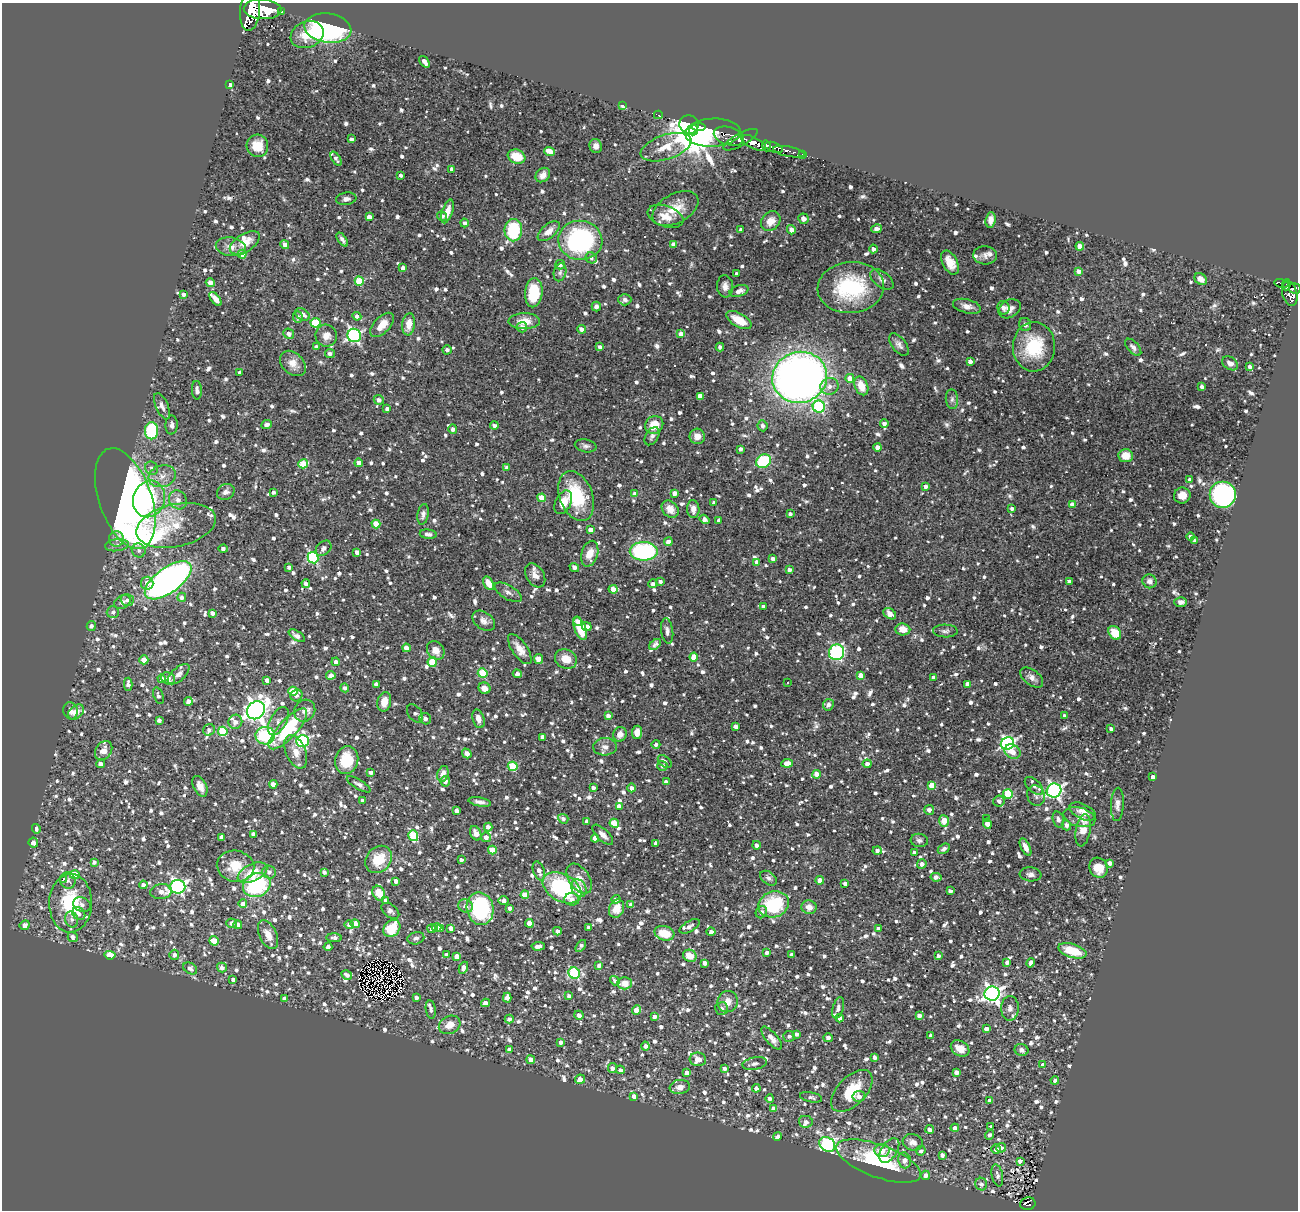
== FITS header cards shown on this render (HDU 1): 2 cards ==
NAXIS1  =                 1296
NAXIS2  =                 1208

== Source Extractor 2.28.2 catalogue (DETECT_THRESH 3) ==
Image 1296 x 1208 px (HDU 1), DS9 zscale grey, 1 PNG px = 1 image px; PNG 1300 x 1212 px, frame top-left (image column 1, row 1208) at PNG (2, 3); each listed source drawn as its Kron ellipse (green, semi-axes under 4 px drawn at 4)
Background 0.865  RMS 0.055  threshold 0.166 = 3 sigma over >= 5 px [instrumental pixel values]
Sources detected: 1637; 2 with non-positive FLUX_AUTO (blend fragments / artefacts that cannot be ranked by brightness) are neither listed nor drawn; of the other 1635, the 500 brightest by FLUX_AUTO listed and drawn (1135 fainter detections omitted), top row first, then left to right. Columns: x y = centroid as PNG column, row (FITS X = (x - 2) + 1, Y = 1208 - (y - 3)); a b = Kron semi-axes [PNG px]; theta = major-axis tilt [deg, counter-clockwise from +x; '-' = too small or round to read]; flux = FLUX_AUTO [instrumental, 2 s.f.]
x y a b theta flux
263 9 19 10 -3 9000
250 10 21 10 85 6100
281 11 3 3 - 170
328 28 23 14 -8 710
307 35 17 13 21 80
425 62 6 3 -55 26
230 85 4 3 - 13
623 105 4 3 - 15
658 115 4 3 - 47
689 124 10 9 - 14000
699 127 7 4 -7 20000
693 130 5 4 - 34000
713 133 28 14 3 3200
729 136 15 9 -17 1000
351 139 4 3 - 15
741 140 19 6 29 1100
753 143 14 5 -27 2900
257 146 11 11 - 55
596 146 7 6 - 17
766 146 5 4 - 660
666 147 26 12 18 73
774 147 9 5 -22 1200
550 151 5 4 - 46
789 152 16 5 -11 530
802 155 4 3 - 77
517 156 9 7 -18 81
336 159 8 4 -58 12
452 169 4 3 - 15
401 175 4 4 - 12
543 175 8 6 45 22
346 199 10 6 8 16
675 209 25 14 29 84
447 211 12 5 71 36
442 216 5 4 - 14
665 216 18 10 -20 54
369 217 4 4 - 32
803 219 5 5 - 23
991 220 8 5 84 20
771 221 11 8 47 41
464 223 4 4 - 13
876 229 5 4 - 23
513 230 11 9 90 220
741 230 4 3 - 14
791 230 5 4 - 33
549 231 13 7 40 31
342 239 8 4 -54 12
580 240 22 19 -5 550
245 243 17 9 32 53
674 244 4 4 - 23
285 245 5 4 - 27
1080 246 4 4 - 55
231 247 15 9 -10 31
873 249 4 4 - 18
242 254 4 4 - 89
985 255 12 9 -2 19
591 258 6 5 - 12
950 263 13 7 -63 44
560 265 5 4 - 20
403 268 4 3 - 17
1079 271 4 4 - 22
560 272 9 6 75 12
736 274 4 3 - 13
882 279 13 7 -38 20
1201 279 7 5 -41 24
359 281 4 4 - 140
210 283 4 4 - 24
1281 283 7 3 -12 190
1286 285 5 4 - 270
725 286 11 8 -86 22
851 288 33 25 5 330
1295 288 6 5 - 460
739 291 10 5 17 21
534 293 14 8 85 160
183 294 4 4 - 15
1290 294 13 7 -76 760
215 299 8 4 -53 23
625 300 6 5 - 13
596 306 5 4 - 13
967 306 14 7 -14 27
1004 308 7 6 - 14
1010 309 12 8 31 26
302 314 8 5 -30 24
357 316 4 4 - 14
298 317 6 4 -85 14
739 320 14 6 -29 69
524 321 16 8 1 53
316 323 5 5 - 190
409 324 11 6 82 47
382 325 15 8 46 46
1025 325 6 6 - 15
522 327 5 5 - 19
582 329 4 4 - 20
289 334 5 5 - 19
681 334 4 4 - 30
354 335 7 6 - 740
326 336 11 10 - 32
899 345 13 7 -52 20
316 347 4 4 - 16
600 347 4 3 - 14
720 347 4 4 - 13
1034 347 25 21 89 210
1133 347 10 5 -48 15
447 350 4 4 - 13
330 354 5 4 - 14
970 362 4 4 - 20
293 363 15 10 -44 44
1230 363 8 6 -36 20
1250 367 4 4 - 15
240 372 4 3 - 15
800 377 27 25 18 2900
850 378 4 4 - 36
829 386 9 8 - 25
861 386 10 6 -67 62
1202 387 4 4 - 15
197 390 9 5 -87 15
700 396 4 4 - 45
952 399 10 6 -85 13
379 400 5 4 - 18
162 406 14 6 -66 19
819 407 6 6 - 330
387 409 4 3 - 13
884 423 4 4 - 13
172 425 9 6 87 15
267 425 5 4 - 18
654 425 9 8 - 65
494 426 4 4 - 13
763 426 5 5 - 15
453 429 4 4 - 15
152 431 8 6 89 270
652 436 10 6 58 13
697 436 7 7 - 27
586 446 11 6 -10 13
878 447 4 4 - 35
741 449 4 3 - 12
1126 456 7 6 - 58
763 461 8 6 31 250
359 463 4 4 - 37
303 464 5 4 - 120
151 468 7 6 - 16
507 468 4 3 - 16
162 476 14 11 18 41
1190 480 4 3 - 15
925 487 4 3 - 15
226 492 9 7 31 18
273 492 4 4 - 12
674 493 4 4 - 22
635 494 4 4 - 25
1182 495 8 8 - 38
1223 495 13 13 - 730
576 496 26 16 -70 230
542 498 4 4 - 73
125 499 52 26 -71 2900
149 499 18 15 69 250
178 500 10 8 -52 26
563 502 12 8 64 44
714 502 4 4 - 12
1072 505 4 4 - 34
670 509 9 7 -46 40
693 509 9 6 -86 29
1012 509 4 3 - 13
423 514 10 5 81 17
790 514 4 3 - 12
705 519 5 4 - 19
719 521 4 3 - 23
376 524 4 4 - 77
176 525 40 21 12 160
591 530 4 4 - 26
428 534 8 4 -6 20
1190 536 4 4 - 12
116 539 7 7 - 16
1195 541 4 3 - 19
668 542 4 4 - 24
117 545 12 6 8 16
324 548 9 6 43 21
223 549 4 4 - 14
139 550 7 6 - 13
644 551 14 9 -1 500
357 552 4 4 - 17
590 554 13 8 73 52
313 558 6 5 - 400
773 559 4 3 - 20
757 562 4 4 - 19
289 567 4 3 - 15
574 567 5 4 - 23
789 569 4 4 - 14
535 575 13 8 -58 27
168 580 27 12 36 1700
660 581 4 4 - 12
1069 581 3 3 - 15
1150 581 7 6 - 18
147 583 6 6 - 25
489 583 7 5 -60 43
306 584 4 4 - 16
653 584 4 4 - 15
613 589 4 4 - 70
508 592 15 7 -31 20
182 597 4 4 - 14
127 600 6 6 - 12
122 602 9 6 31 14
1181 602 6 4 -3 16
764 606 4 3 - 12
113 612 6 6 - 13
212 613 4 4 - 17
890 614 7 5 -34 24
484 621 12 8 -37 23
577 621 5 3 - 13
91 626 5 4 - 13
587 627 5 4 - 37
580 629 12 5 -70 110
903 629 7 6 - 43
667 631 13 6 -82 16
945 631 12 6 -2 14
1115 633 7 5 -55 82
297 636 9 4 -33 22
655 645 7 4 42 12
406 648 4 4 - 43
520 649 18 7 -55 40
436 650 10 8 -52 34
837 652 8 7 - 480
694 657 4 4 - 64
538 659 5 4 - 33
566 659 11 9 -26 59
144 660 4 4 - 56
336 662 4 4 - 19
432 662 5 4 - 130
483 673 5 5 - 170
179 674 13 6 42 19
517 674 4 4 - 16
331 675 4 4 - 22
861 675 4 4 - 34
933 677 4 3 - 15
1032 677 13 7 -37 25
168 678 7 6 - 23
162 679 4 4 - 18
267 680 4 4 - 20
788 682 3 3 - 32
128 684 6 4 87 19
376 684 4 4 - 19
968 684 4 4 - 32
345 688 4 4 - 13
484 688 6 5 - 29
293 691 5 4 - 96
297 695 6 5 - 14
158 696 8 5 -71 14
188 701 4 4 - 31
384 702 10 7 78 42
828 705 6 5 - 18
256 710 9 8 - 3100
70 711 8 7 - 16
305 711 11 10 - 24
76 712 9 6 39 31
415 713 10 6 -53 15
608 716 4 4 - 18
1065 716 4 3 - 15
425 719 6 5 - 18
478 719 9 6 -73 25
159 720 4 4 - 16
278 721 15 8 61 19
235 722 7 7 - 23
735 726 4 4 - 13
288 729 26 9 47 260
1111 729 4 3 - 13
209 730 6 5 - 12
223 731 5 4 - 180
637 732 7 5 82 37
620 734 7 6 - 29
265 736 9 8 - 300
542 737 4 3 - 18
303 741 6 6 - 460
1007 743 7 6 - 890
656 744 4 4 - 13
605 747 12 8 3 26
104 751 10 8 56 38
296 752 18 10 -66 48
1013 752 8 6 -31 37
467 753 5 4 - 28
347 760 14 11 76 140
665 761 8 5 -40 12
787 763 6 4 7 38
101 764 4 4 - 20
867 764 4 4 - 16
513 766 5 4 - 190
662 766 5 5 - 13
371 772 4 3 - 13
443 774 8 5 75 24
817 774 4 4 - 43
1153 777 4 3 - 16
445 781 5 5 - 14
666 782 4 3 - 14
273 784 4 4 - 31
359 784 13 4 -31 13
932 785 4 4 - 83
200 786 11 6 -65 32
1034 786 11 6 -43 17
593 788 4 3 - 15
632 788 4 4 - 19
1054 791 7 7 - 1100
1008 794 5 4 - 220
1036 796 10 8 -69 17
363 800 4 3 - 16
999 801 5 5 - 17
480 802 11 4 -11 17
1117 804 17 6 88 21
619 806 4 4 - 36
929 810 5 5 - 14
457 811 4 4 - 18
1083 812 14 7 -25 28
1079 817 16 9 -16 32
563 819 5 4 - 13
987 819 4 3 - 15
1058 820 8 5 -73 15
944 821 5 5 - 99
587 822 4 4 - 21
614 823 5 4 - 97
987 824 5 4 - 27
1066 825 5 4 - 15
488 827 4 3 - 23
36 829 5 4 - 14
1083 830 16 7 80 40
476 833 8 5 -64 23
253 834 4 3 - 16
603 835 13 6 -44 23
413 836 5 5 - 210
221 837 4 4 - 15
486 837 5 4 - 18
595 838 4 4 - 41
919 840 9 6 -6 12
33 843 5 4 - 20
656 843 4 3 - 12
756 845 4 3 - 12
1025 847 9 4 -64 25
944 849 6 4 33 13
492 850 4 4 - 80
877 851 4 4 - 16
914 853 4 3 - 16
379 859 15 12 47 96
461 860 4 3 - 13
94 862 3 3 - 12
1110 863 4 4 - 18
922 864 5 4 - 18
236 866 19 15 -10 93
1098 868 10 9 - 54
539 871 10 5 -70 24
269 872 7 6 - 16
324 872 4 3 - 15
252 873 16 8 27 87
1030 874 11 7 -5 15
75 875 5 4 - 100
936 877 5 4 - 18
768 878 9 6 -35 14
579 879 17 10 -54 45
63 880 3 2 - 31
820 880 4 4 - 41
68 881 8 7 - 13
396 881 4 4 - 19
845 883 3 3 - 14
143 885 4 4 - 13
257 885 14 11 23 340
177 887 8 7 - 960
562 888 21 13 -29 390
579 888 9 7 -62 39
161 891 11 7 8 28
950 891 4 4 - 14
379 893 8 6 -61 57
525 895 4 4 - 67
572 899 7 6 - 20
616 899 4 4 - 16
386 900 4 3 - 12
503 900 5 4 - 21
71 903 29 21 89 240
243 904 4 4 - 17
774 904 15 12 20 240
82 905 9 7 -21 15
631 905 4 3 - 17
466 906 7 6 - 20
809 907 7 7 - 30
510 908 4 4 - 14
480 909 16 13 -78 440
616 909 9 7 69 52
390 911 10 6 -39 13
761 912 6 5 - 15
79 914 7 6 - 19
72 919 8 6 -67 15
232 923 5 5 - 20
529 923 4 4 - 45
355 924 5 4 - 54
25 925 5 4 - 18
238 925 4 4 - 43
349 925 5 4 - 14
690 926 11 5 30 13
589 927 3 3 - 12
392 928 9 7 47 100
437 928 5 4 - 75
451 928 4 4 - 35
878 928 4 3 - 14
432 929 4 3 - 20
441 929 4 3 - 12
557 931 4 4 - 17
711 932 4 4 - 15
664 933 10 7 -15 75
268 935 15 8 -65 44
73 937 5 4 - 15
334 938 8 4 -2 15
416 938 8 6 14 12
214 941 5 4 - 61
538 946 7 3 4 23
581 946 7 3 54 13
328 947 4 3 - 13
1072 951 14 7 -16 130
767 952 3 3 - 14
446 954 4 3 - 12
792 954 4 3 - 14
110 955 5 4 - 100
174 955 5 5 - 15
457 956 4 4 - 44
690 956 7 6 - 52
938 956 4 3 - 12
704 963 4 3 - 21
1007 963 4 4 - 13
1031 963 5 4 - 22
599 965 4 3 - 16
222 967 5 5 - 19
190 968 7 5 -35 16
463 968 6 4 65 19
574 973 6 5 - 390
347 975 5 4 - 14
233 980 4 3 - 13
615 981 5 4 - 14
625 983 7 6 - 40
992 993 7 7 - 1800
569 996 4 4 - 13
285 998 4 4 - 18
416 998 3 3 - 13
507 998 5 4 - 19
728 1002 11 10 - 37
485 1003 4 4 - 25
838 1008 11 5 75 19
1010 1008 12 9 89 23
431 1009 9 5 -82 15
722 1009 6 6 - 13
637 1010 5 4 - 63
579 1015 5 4 - 19
654 1016 3 3 - 19
919 1016 4 3 - 20
840 1018 4 4 - 32
509 1019 4 4 - 16
450 1025 11 8 27 40
986 1029 4 4 - 30
797 1034 4 4 - 13
931 1035 4 3 - 15
789 1036 6 5 - 12
772 1038 14 5 -49 28
828 1038 5 4 - 14
561 1042 4 4 - 12
645 1046 4 4 - 16
960 1048 10 7 -33 41
509 1049 4 3 - 12
1022 1050 7 6 - 17
874 1057 4 3 - 14
698 1059 8 7 - 40
531 1060 4 4 - 33
755 1063 12 6 11 15
1043 1065 4 4 - 14
612 1068 5 4 - 21
724 1068 4 4 - 13
620 1070 4 4 - 13
956 1072 4 4 - 19
687 1073 4 4 - 25
580 1079 5 4 - 27
1055 1080 4 4 - 13
680 1087 10 7 8 27
756 1088 4 4 - 13
852 1091 26 14 46 120
634 1096 4 3 - 20
859 1096 6 5 - 22
811 1097 11 5 -11 13
770 1099 4 4 - 14
990 1100 4 3 - 17
774 1109 4 4 - 43
806 1122 7 6 - 13
991 1127 4 3 - 14
955 1128 4 4 - 19
930 1129 4 4 - 16
989 1135 5 4 - 13
778 1136 4 4 - 13
913 1142 10 8 -17 25
827 1144 8 7 - 770
1001 1148 5 4 - 18
996 1149 5 4 - 18
882 1150 7 6 - 31
889 1150 14 7 56 27
921 1151 5 4 - 14
942 1155 4 4 - 12
904 1160 8 6 -80 28
878 1161 44 16 -20 320
1020 1161 4 4 - 23
925 1175 5 4 - 17
997 1175 11 5 -78 15
981 1184 6 6 - 12
1028 1204 8 6 12 80
At the frame edge (FLAGS 8, measured only in part): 1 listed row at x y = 250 10
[1135 fainter detections neither listed nor drawn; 2 non-positive-flux detections neither listed nor drawn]